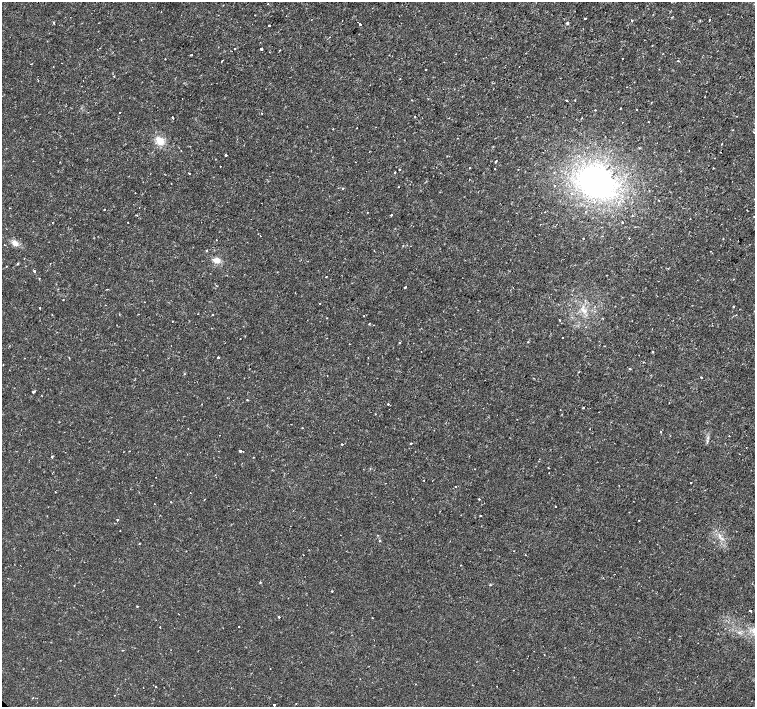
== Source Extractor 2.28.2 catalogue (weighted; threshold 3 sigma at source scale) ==
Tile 10 of 4 x 4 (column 2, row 3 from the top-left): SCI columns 1509-3014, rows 1574-2982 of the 6041 x 6034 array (HDU 1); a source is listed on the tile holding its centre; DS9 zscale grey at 2 x 2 block average (1 PNG px = mean of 2 x 2 image px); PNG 757 x 709 px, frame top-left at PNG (2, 2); no overlay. Shown black and unused: <1% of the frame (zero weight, under 2 of 3 exposures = <1% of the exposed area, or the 3 px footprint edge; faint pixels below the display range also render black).
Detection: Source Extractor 2.28.2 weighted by HDU 2 'WHT'; one run over the whole footprint, this tile lists its part. Background 0.00334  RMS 0.0011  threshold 0.00482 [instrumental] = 3 sigma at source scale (4.5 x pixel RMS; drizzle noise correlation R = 1.50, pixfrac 1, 0.0396/0.0396 arcsec/px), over >= 5 px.
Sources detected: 158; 7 cosmic-ray / hot-pixel residue — not listed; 1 coinciding with a brighter row at this scale — not listed separately; the other 150 listed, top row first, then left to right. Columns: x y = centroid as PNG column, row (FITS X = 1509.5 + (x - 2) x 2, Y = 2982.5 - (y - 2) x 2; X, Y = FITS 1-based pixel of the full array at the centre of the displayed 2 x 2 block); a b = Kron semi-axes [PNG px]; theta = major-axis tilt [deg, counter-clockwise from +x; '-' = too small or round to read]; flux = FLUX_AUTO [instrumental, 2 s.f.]
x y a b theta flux
268 4 2 2 - 0.19
585 18 2 2 - 0.92
632 20 2 2 - 0.96
709 20 2 2 - 0.66
53 22 2 2 - 0.32
567 23 3 3 - 0.48
360 24 2 2 - 0.55
269 25 2 2 - 0.4
652 45 2 2 - 0.12
234 49 2 2 - 0.27
261 49 2 2 - 0.57
280 50 2 2 - 0.36
165 59 2 2 - 0.14
622 59 2 2 - 0.16
222 61 2 2 - 0.5
678 61 3 2 - 0.16
31 64 2 2 - 0.12
426 69 2 2 - 0.27
114 76 2 2 - 0.35
38 81 2 2 - 0.14
626 87 2 2 - 0.14
493 89 2 2 - 0.093
566 100 2 2 - 0.17
620 108 2 2 - 0.13
637 109 2 2 - 0.23
595 110 2 2 - 0.53
120 112 2 2 - 0.36
262 114 2 2 - 0.64
172 117 2 2 - 0.47
415 117 2 2 - 0.25
582 118 2 2 - 0.13
357 128 2 2 - 0.1
333 129 2 2 - 0.34
160 141 11 8 -50 3
722 144 2 2 - 0.59
181 151 2 2 - 0.086
226 155 2 2 - 0.92
496 161 2 2 - 0.19
220 166 2 2 - 0.25
470 168 2 2 - 0.45
713 168 2 2 - 0.1
399 169 2 2 - 0.24
495 169 2 2 - 0.22
518 169 2 2 - 0.12
395 172 3 2 - 0.21
189 174 2 2 - 0.15
596 182 28 23 -27 62
554 186 2 2 - 0.35
398 187 2 2 - 0.1
343 188 2 2 - 0.41
135 193 2 2 - 0.14
104 210 2 2 - 0.19
367 212 2 2 - 0.13
391 215 2 2 - 0.41
632 215 2 2 - 0.25
53 222 2 2 - 0.11
128 222 2 2 - 0.12
622 222 2 2 - 0.48
583 238 2 2 - 0.12
629 238 2 2 - 0.22
723 239 2 2 - 0.12
216 240 2 2 - 0.089
15 243 8 6 -39 1.5
4 245 2 2 - 0.14
403 245 2 2 - 0.15
407 245 2 2 - 0.1
206 250 2 2 - 0.19
710 251 2 2 - 0.083
217 260 8 6 1 1.6
18 264 2 2 - 0.36
6 266 2 2 - 0.18
34 271 2 2 - 0.67
606 275 2 2 - 0.079
326 277 2 2 - 0.33
405 287 2 2 - 0.31
107 289 2 2 - 0.17
63 300 2 2 - 0.11
144 302 2 2 - 0.075
320 303 2 2 - 0.18
733 306 2 2 - 0.19
40 308 2 2 - 0.32
198 314 2 2 - 0.1
213 315 2 2 - 0.49
364 316 2 2 - 0.094
327 318 2 2 - 0.13
560 320 2 2 - 0.13
172 321 2 2 - 0.15
369 324 2 2 - 0.15
373 325 2 2 - 0.12
562 338 2 2 - 0.84
240 339 2 2 - 0.11
528 342 2 2 - 0.22
399 343 3 2 - 0.21
605 346 2 2 - 0.12
421 352 2 2 - 0.087
653 352 3 2 - 0.14
218 357 2 2 - 1.7
69 358 2 2 - 0.12
368 358 2 2 - 0.09
3 365 2 2 - 0.098
630 369 3 2 - 0.23
143 370 2 2 - 0.11
579 372 3 2 - 0.13
701 377 2 2 - 0.7
34 391 3 2 - 0.3
247 400 2 2 - 0.33
388 404 2 2 - 0.31
583 408 2 2 - 0.58
661 432 2 2 - 0.29
729 436 2 2 - 0.17
708 437 4 2 - 0.26
411 443 2 2 - 0.28
342 444 2 2 - 0.24
746 447 2 2 - 0.13
240 451 2 2 - 0.8
243 451 2 2 - 0.16
51 456 2 2 - 0.68
253 457 2 2 - 0.096
370 468 2 2 - 0.18
548 468 2 2 - 0.17
424 480 2 2 - 0.14
691 482 2 2 - 0.48
456 487 2 2 - 0.23
56 492 2 2 - 0.13
479 499 2 2 - 0.8
171 502 2 2 - 0.14
154 504 2 2 - 0.14
555 506 2 2 - 0.5
480 516 2 2 - 0.4
117 520 2 2 - 0.45
639 520 2 2 - 0.2
720 536 4 2 - 0.31
379 540 3 2 - 0.23
514 551 2 2 - 0.1
461 565 2 2 - 0.22
260 582 3 2 - 0.19
74 585 2 2 - 0.099
490 585 3 2 - 0.16
332 591 2 2 - 0.3
137 607 3 2 - 0.17
750 611 2 2 - 0.72
279 617 2 2 - 1.3
160 627 2 2 - 0.16
239 627 2 2 - 0.33
670 639 2 2 - 0.074
155 686 2 2 - 0.27
497 686 2 2 - 0.18
114 695 2 2 - 0.19
296 703 2 2 - 0.23
274 705 2 2 - 0.79
Diffuse or blended objects may show on this block-average render without a row.